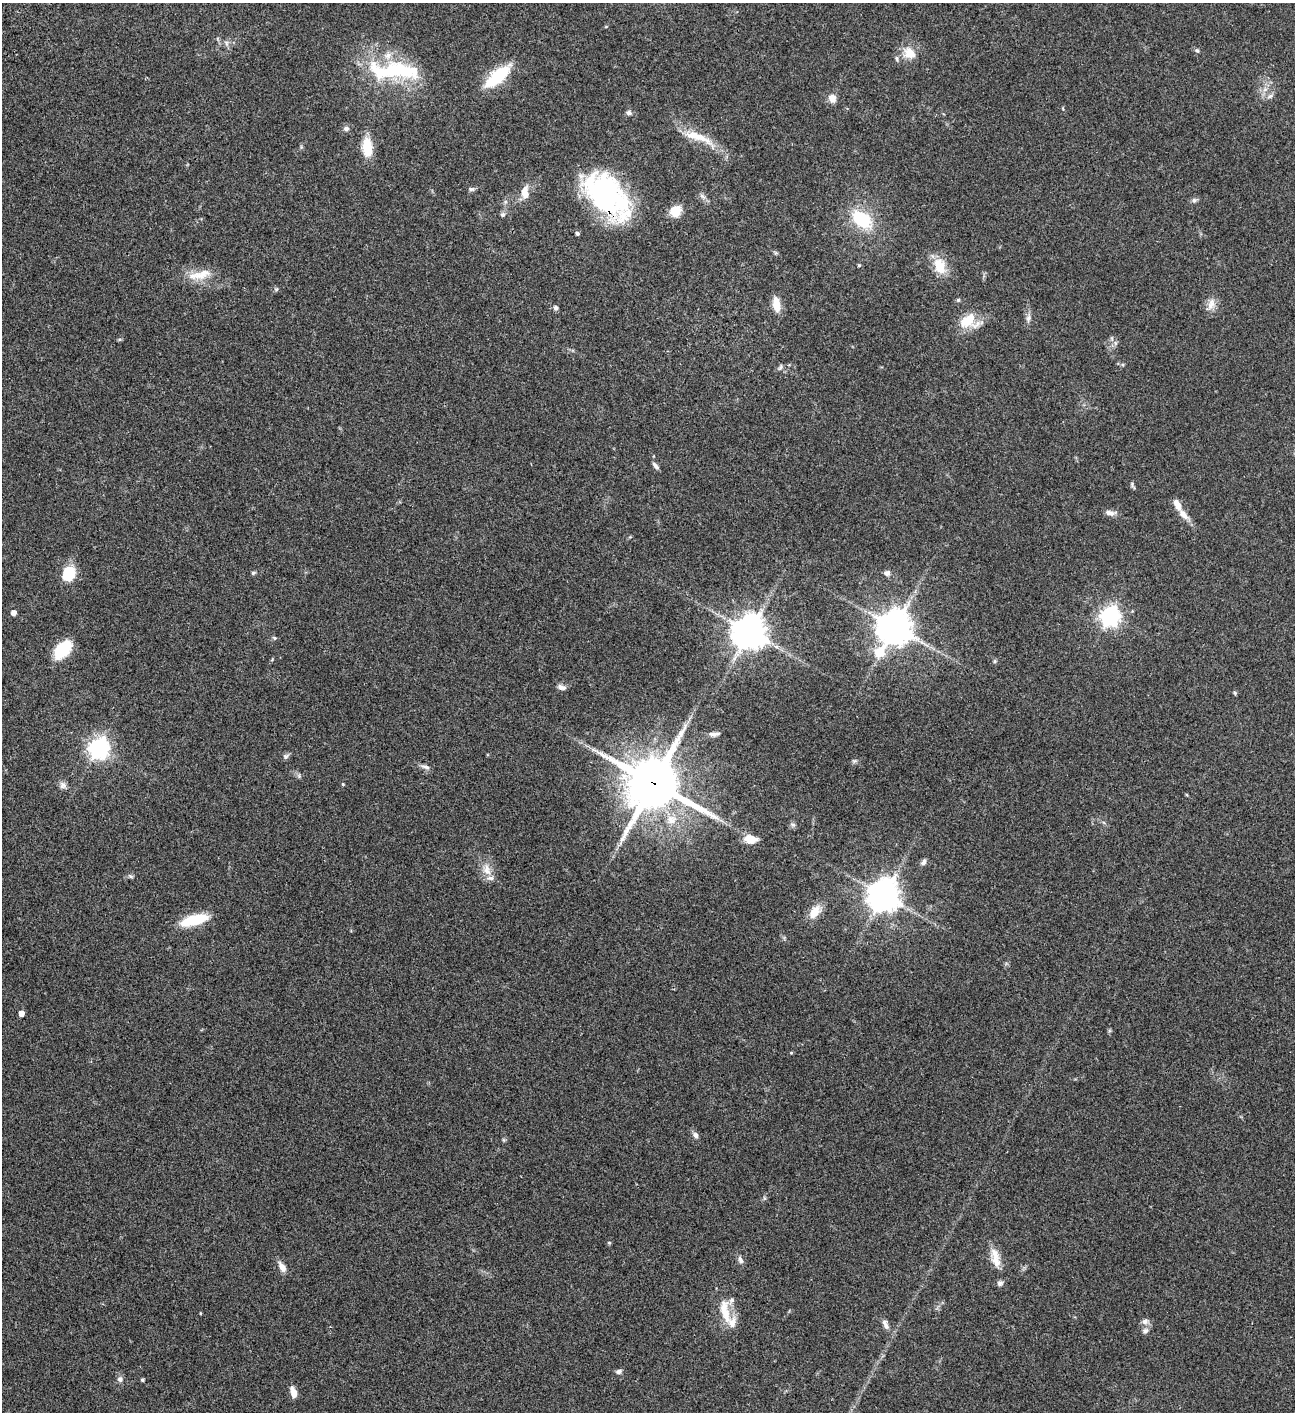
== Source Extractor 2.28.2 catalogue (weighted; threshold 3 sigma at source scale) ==
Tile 11 of 4 x 4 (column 3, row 3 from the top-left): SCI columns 3090-4382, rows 1613-3022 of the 6050 x 6048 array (HDU 1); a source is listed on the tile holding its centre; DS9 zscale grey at full resolution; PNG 1297 x 1414 px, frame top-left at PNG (2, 3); no overlay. Shown black and unused: <1% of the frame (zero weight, under 3 of 4 exposures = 13% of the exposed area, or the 3 px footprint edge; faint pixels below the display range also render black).
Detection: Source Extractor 2.28.2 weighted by HDU 2 'WHT'; one run over the whole footprint, this tile lists its part. Background 0.0636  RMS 0.0058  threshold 0.0261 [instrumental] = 3 sigma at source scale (4.5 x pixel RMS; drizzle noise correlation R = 1.50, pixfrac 1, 0.05/0.05 arcsec/px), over >= 5 px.
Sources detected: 90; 8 inside a brighter listed object's ellipse — not listed separately; the other 82 listed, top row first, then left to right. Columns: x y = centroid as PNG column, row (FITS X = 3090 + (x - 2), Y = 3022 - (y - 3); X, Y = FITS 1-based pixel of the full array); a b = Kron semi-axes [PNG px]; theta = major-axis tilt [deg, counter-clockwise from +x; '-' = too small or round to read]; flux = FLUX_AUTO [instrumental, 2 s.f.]
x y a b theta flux
226 43 7 5 -62 1.4
1197 50 7 5 -47 0.95
909 53 17 15 -33 8.3
393 71 70 22 -2 48
497 76 34 12 41 25
1270 96 10 5 30 1.6
832 98 9 7 -68 4.6
629 113 7 6 - 1.5
346 129 7 6 - 1.6
698 137 45 10 -20 13
367 147 24 11 -87 12
472 189 9 5 0 1.2
525 192 16 9 -90 6.4
607 195 56 31 -47 91
1194 200 7 7 - 1.3
675 211 12 10 43 8.6
503 215 6 6 - 1.3
862 219 25 15 -38 27
577 233 5 5 - 1
859 265 4 4 - 0.56
940 266 21 13 -67 12
200 275 36 11 12 9.9
276 289 6 4 0 0.8
958 300 5 4 - 0.89
776 304 17 8 -81 7
1211 304 18 9 73 4.5
556 308 6 5 - 1.5
1028 318 11 7 81 2.2
968 321 24 18 6 13
1115 343 7 4 -90 1.1
1123 365 5 3 - 0.57
780 367 9 4 66 1
655 466 9 5 -46 1.7
1132 484 9 3 -78 0.86
1110 513 14 6 -7 2.7
1183 514 17 8 -45 4.8
253 573 6 5 - 0.8
887 573 9 7 -10 2.1
68 574 11 8 71 30
14 613 4 4 - 3.3
1110 616 8 7 - 280
895 627 13 10 59 1100
749 632 11 11 - 880
274 638 6 5 - 0.81
63 649 21 12 48 22
995 661 6 4 71 0.69
562 687 12 6 -13 2.2
1235 693 5 4 - 0.68
714 734 14 5 3 2
99 748 7 7 - 320
286 756 8 6 37 1.5
854 761 8 4 -8 0.93
426 767 13 5 -20 2
653 783 18 17 - 2900
343 784 4 4 - 0.58
63 785 10 9 - 2.3
671 820 17 13 17 9
793 825 6 5 - 1.2
750 839 15 9 -8 7
924 862 9 6 62 1.7
487 870 18 10 -72 6
131 876 7 5 -27 1
884 895 11 10 - 760
815 912 20 11 55 7.3
194 920 28 9 15 21
21 1013 4 4 - 4.5
791 1053 5 3 - 0.5
696 1135 8 6 -67 1.8
609 1243 6 4 -1 0.56
995 1254 18 11 -60 6.2
740 1260 10 6 -68 2
282 1267 14 7 -59 3.8
1000 1283 8 7 - 1.6
725 1312 38 12 -77 12
200 1313 4 3 - 0.43
1145 1321 9 7 -15 2.3
885 1324 14 6 -66 2.6
1145 1331 9 7 14 1.9
619 1371 8 5 9 1.5
120 1379 8 7 - 1.9
142 1380 4 3 - 0.82
294 1393 11 6 -74 5.2
Overlapping masked pixels (flux is a lower limit): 2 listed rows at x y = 607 195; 653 783